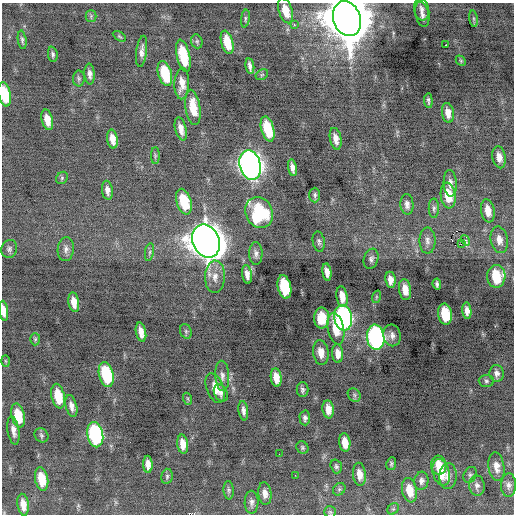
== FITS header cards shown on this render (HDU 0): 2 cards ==
NAXIS1  =                  512 / Axis length
NAXIS2  =                  512 / Axis length

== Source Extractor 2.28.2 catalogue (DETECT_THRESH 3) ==
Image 512 x 512 px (HDU 0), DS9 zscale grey, 1 PNG px = 1 image px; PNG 516 x 516 px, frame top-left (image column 1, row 512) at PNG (2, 3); each listed source drawn as its Kron ellipse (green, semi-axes under 4 px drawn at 4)
Background -0.146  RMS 0.78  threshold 2.33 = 3 sigma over >= 5 px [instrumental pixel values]
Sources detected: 128; all 128 listed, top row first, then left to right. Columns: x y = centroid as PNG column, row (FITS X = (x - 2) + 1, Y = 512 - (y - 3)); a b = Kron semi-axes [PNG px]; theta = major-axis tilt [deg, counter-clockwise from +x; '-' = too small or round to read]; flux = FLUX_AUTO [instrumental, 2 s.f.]
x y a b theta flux
422 9 11 7 -74 260
285 11 13 6 -73 780
422 14 13 7 -78 280
91 16 6 5 - 100
245 19 9 3 82 82
347 19 18 13 -70 240000
473 19 8 4 -82 100
294 24 3 3 - 170
119 36 7 4 -31 75
22 40 9 4 -81 120
197 41 7 5 -71 120
227 42 12 6 -75 1100
445 45 3 2 - 98
142 51 16 5 83 290
53 54 7 5 -83 120
183 56 16 6 -78 1900
461 61 6 4 -47 67
250 66 8 4 -80 210
90 74 10 5 -86 230
165 74 13 6 -74 2100
262 75 7 4 30 79
79 78 8 6 -88 110
182 84 16 7 88 550
5 94 12 6 -79 1800
428 101 7 3 -85 100
193 107 18 7 -81 1100
448 113 10 6 -81 420
47 120 10 5 -77 580
181 129 12 5 -76 410
268 129 13 6 -74 2000
112 139 9 5 -79 440
336 139 11 5 -79 390
155 156 8 4 90 99
499 157 11 6 -79 380
250 165 15 10 -74 34000
293 168 8 4 -80 260
62 178 6 5 - 88
450 183 13 6 -87 280
107 190 9 5 -82 280
315 195 7 5 90 120
448 195 13 7 -82 1200
184 202 13 7 -73 1900
407 204 10 6 -86 230
434 208 9 5 -90 130
488 211 12 7 -80 540
259 212 16 13 -65 3700
465 240 5 3 - 150
499 240 13 8 -78 420
206 241 17 13 -66 93000
427 241 13 8 -90 280
319 242 10 6 -80 140
461 244 3 2 - 52
9 249 9 8 - 180
66 249 12 8 82 270
149 252 9 4 81 120
256 253 11 6 -90 210
371 259 10 7 72 190
327 272 8 4 -81 330
247 274 9 5 -81 310
496 276 11 9 88 1900
215 277 16 10 88 520
390 280 8 5 -82 370
437 284 6 3 -81 120
284 287 12 6 -77 3000
405 290 10 6 -82 630
342 297 10 5 -81 570
376 297 6 4 72 70
74 302 10 5 -80 510
4 311 10 4 -82 380
467 311 8 4 -84 290
445 314 10 7 -81 1800
322 318 10 7 -90 1100
343 318 13 9 -79 14000
336 329 16 8 -79 1100
186 331 7 5 -70 99
141 332 10 5 -78 430
392 335 11 8 -80 280
376 337 12 8 -82 14000
35 339 6 5 - 84
321 353 13 7 -82 530
338 354 9 5 -85 420
5 361 6 4 -88 62
497 373 8 7 - 230
106 375 13 7 -76 3000
222 376 15 7 -87 290
276 378 9 5 -82 570
486 381 7 6 - 130
215 388 15 8 -70 780
303 390 7 6 - 130
221 393 9 6 -62 170
354 395 7 6 - 120
58 396 12 6 -79 1200
188 399 6 4 -72 72
71 406 11 5 -76 300
328 409 9 5 -82 460
243 411 10 4 -82 210
18 416 12 6 -77 1100
305 418 7 5 -88 140
13 430 14 6 -81 330
41 435 7 6 - 120
95 435 13 8 -79 6800
345 442 9 5 -82 580
183 444 9 5 -83 550
302 447 6 5 - 92
279 454 2 2 - 100
148 464 8 4 -88 340
391 464 6 5 - 85
439 465 9 7 -84 580
336 466 7 5 -72 110
496 467 14 8 -82 410
441 472 14 8 -75 870
359 474 11 6 -84 440
295 475 3 2 - 41
470 475 8 6 65 140
167 476 8 5 76 100
448 476 13 8 88 320
42 479 12 6 -79 1100
421 481 9 7 84 200
477 485 10 8 -83 220
509 485 11 7 88 240
339 489 7 5 45 100
229 490 9 5 -86 110
409 490 12 7 -78 790
265 493 11 6 -84 310
251 502 11 7 89 220
23 505 11 5 -82 470
393 509 6 5 - 94
330 512 6 6 - 91
At the frame edge (FLAGS 8, measured only in part): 3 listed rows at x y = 347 19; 5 94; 4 311